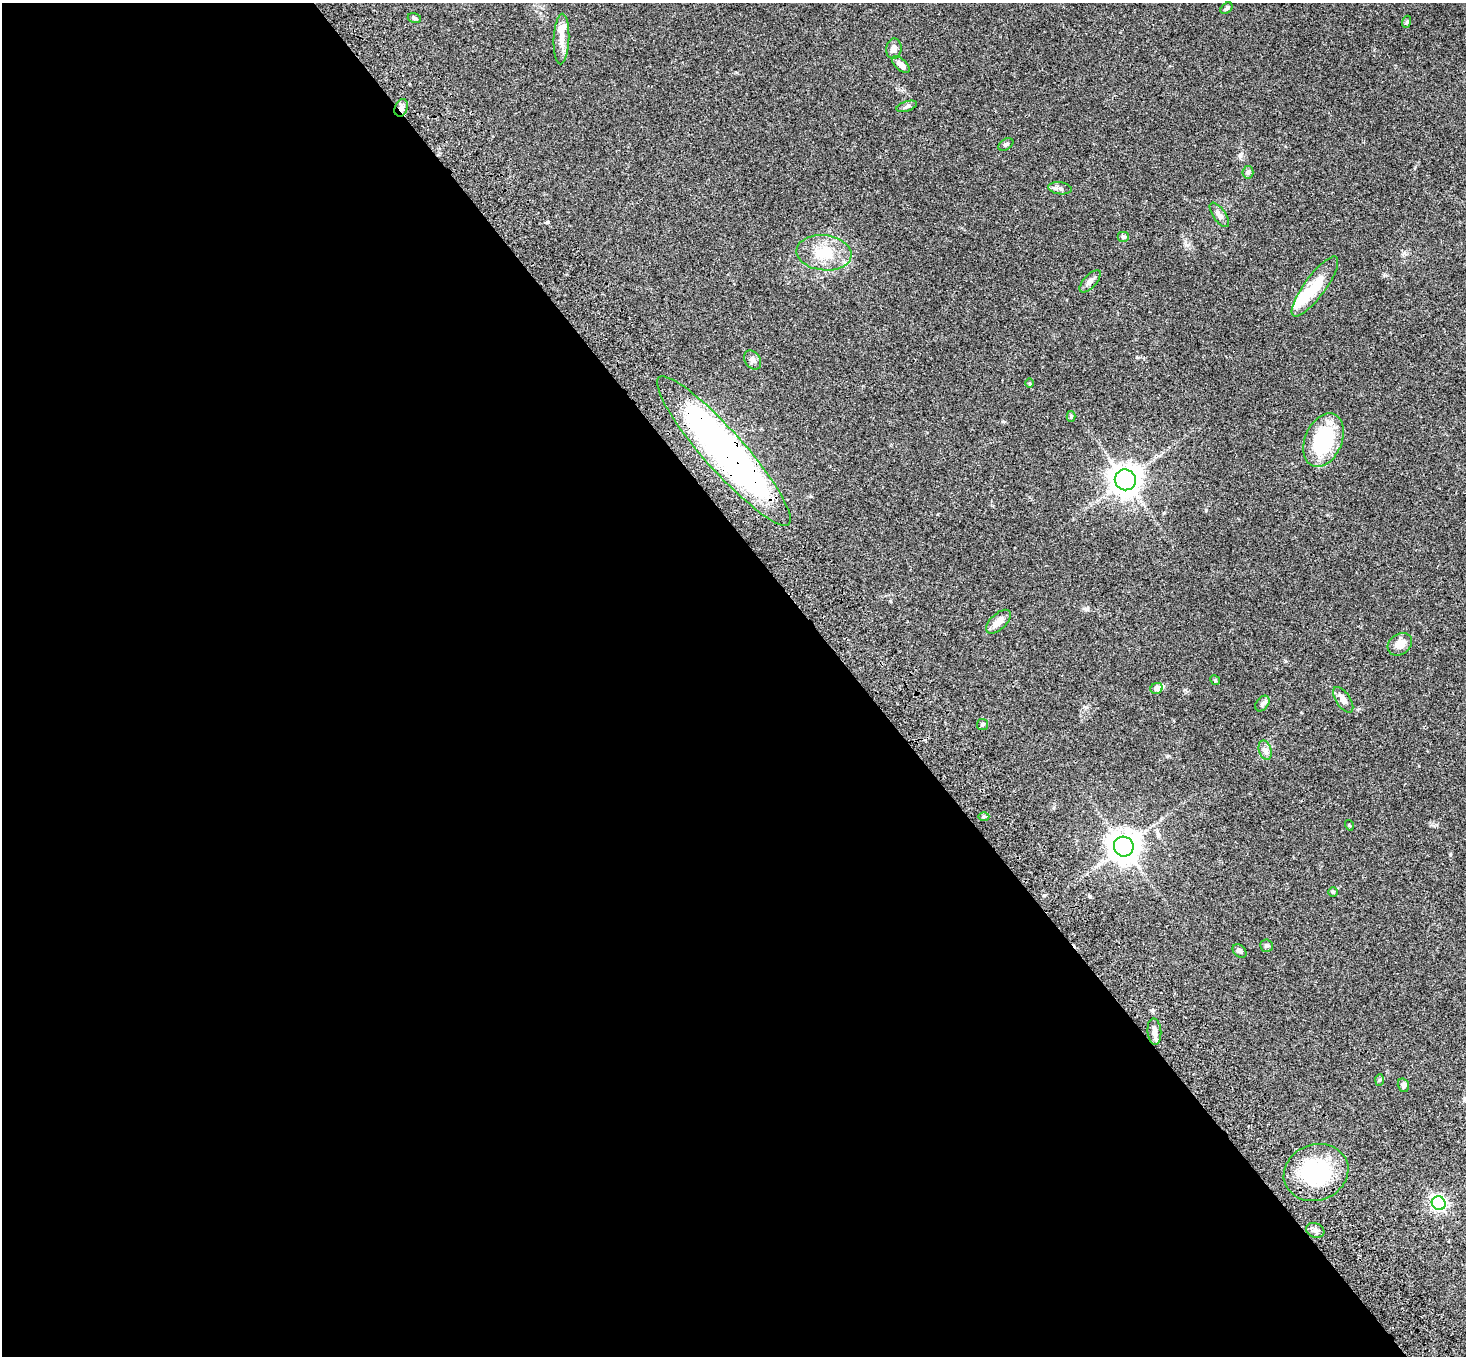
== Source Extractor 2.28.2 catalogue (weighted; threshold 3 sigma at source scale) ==
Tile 9 of 4 x 4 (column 1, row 3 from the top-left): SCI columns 108-1571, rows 1730-3083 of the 6069 x 6028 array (HDU 1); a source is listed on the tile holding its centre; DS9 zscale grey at full resolution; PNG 1468 x 1358 px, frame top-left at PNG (2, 3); each listed source drawn as its Kron ellipse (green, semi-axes under 4 px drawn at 4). Shown black and unused: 59% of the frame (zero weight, under 3 of 4 exposures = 6% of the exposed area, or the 3 px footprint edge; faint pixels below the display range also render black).
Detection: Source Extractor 2.28.2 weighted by HDU 2 'WHT'; one run over the whole footprint, this tile lists its part. Background 0.0468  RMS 0.0052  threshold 0.0232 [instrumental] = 3 sigma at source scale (4.5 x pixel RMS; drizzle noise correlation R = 1.50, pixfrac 1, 0.05/0.05 arcsec/px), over >= 5 px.
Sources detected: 46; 2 inside a brighter object's white glare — neither listed nor drawn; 2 inside a brighter listed object's ellipse — not listed separately; the other 42 listed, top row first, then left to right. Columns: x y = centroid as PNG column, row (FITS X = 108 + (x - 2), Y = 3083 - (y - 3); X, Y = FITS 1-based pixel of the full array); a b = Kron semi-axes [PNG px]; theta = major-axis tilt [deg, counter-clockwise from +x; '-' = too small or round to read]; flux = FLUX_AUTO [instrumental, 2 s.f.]
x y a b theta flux
1226 8 7 4 42 0.9
414 18 6 5 - 0.93
1406 22 6 4 70 0.62
561 39 25 8 88 5.1
894 49 10 7 83 2.5
901 65 11 5 -43 2.8
907 106 11 5 18 1.2
401 108 9 6 69 2.1
1006 144 8 5 32 1.1
1248 172 6 5 - 1
1060 188 12 6 -8 1.7
1219 215 14 6 -55 2.3
1123 237 6 5 - 0.8
824 253 27 17 -6 15
1090 281 14 6 47 2.2
1315 287 36 10 54 13
753 360 10 7 -54 1.8
1029 383 5 3 - 0.42
1071 416 5 4 - 0.65
1323 440 28 18 67 37
724 451 98 20 -48 230
1125 480 11 10 - 580
998 622 15 8 43 3.9
1400 644 13 10 36 4.7
1215 680 5 4 - 0.57
1157 688 6 5 - 2.1
1343 700 15 7 -56 3
1262 704 9 6 53 1.3
982 724 5 5 - 0.82
1265 750 10 6 -72 1.8
984 816 5 3 - 0.66
1349 825 5 3 - 0.37
1124 847 10 9 - 680
1333 892 5 5 - 0.57
1267 946 6 6 - 0.93
1240 951 8 5 -48 1.2
1154 1032 13 6 -84 3.3
1380 1080 6 4 87 0.69
1403 1085 7 5 -74 1.5
1316 1172 33 28 21 43
1439 1203 7 6 - 100
1315 1230 9 7 -22 1.7
Overlapping masked pixels (flux is a lower limit): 3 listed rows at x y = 401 108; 724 451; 1316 1172
Unlisted compact peaks at least as high as the median listed source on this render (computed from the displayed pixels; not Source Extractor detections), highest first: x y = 1206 510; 548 222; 1450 855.